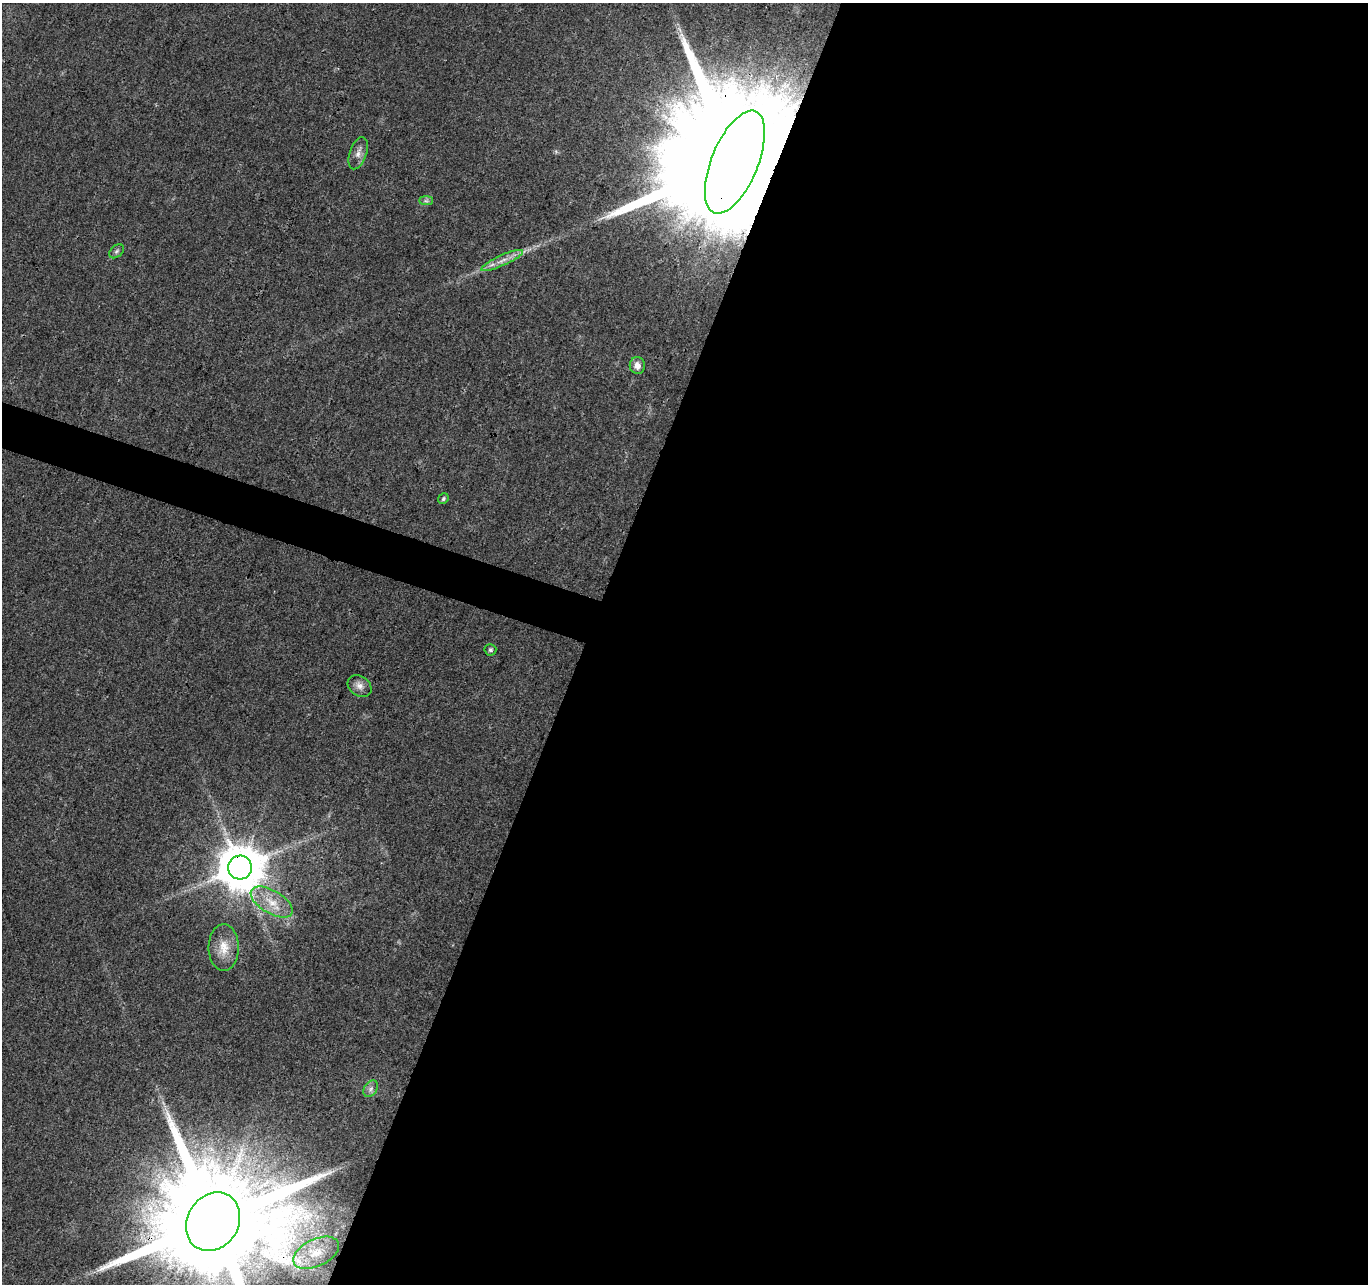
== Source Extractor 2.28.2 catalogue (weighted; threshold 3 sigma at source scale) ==
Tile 12 of 4 x 4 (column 4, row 3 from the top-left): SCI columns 4101-5466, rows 1496-2777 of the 5476 x 5619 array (HDU 1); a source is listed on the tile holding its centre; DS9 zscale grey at full resolution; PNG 1370 x 1286 px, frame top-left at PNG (2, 3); each listed source drawn as its Kron ellipse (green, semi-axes under 4 px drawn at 4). Shown black and unused: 59% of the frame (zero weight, under 3 of 4 exposures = <1% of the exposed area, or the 3 px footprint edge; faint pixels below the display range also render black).
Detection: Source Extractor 2.28.2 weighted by HDU 2 'WHT'; one run over the whole footprint, this tile lists its part. Background 0.0267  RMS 0.0031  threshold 0.0138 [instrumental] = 3 sigma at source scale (4.5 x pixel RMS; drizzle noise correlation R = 1.50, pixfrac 1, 0.0396/0.0396 arcsec/px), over >= 5 px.
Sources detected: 15; all 15 listed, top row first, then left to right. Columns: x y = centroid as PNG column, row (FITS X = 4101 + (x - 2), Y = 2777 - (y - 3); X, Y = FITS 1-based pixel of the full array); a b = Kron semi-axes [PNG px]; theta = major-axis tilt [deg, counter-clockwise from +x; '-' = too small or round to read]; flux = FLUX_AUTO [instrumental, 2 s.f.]
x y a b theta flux
358 153 17 8 71 2.2
735 162 55 23 68 32000
426 201 7 4 0 0.64
116 251 8 5 42 0.73
502 260 23 5 24 2.9
637 366 8 7 - 1.9
443 499 6 5 - 0.67
490 650 6 5 - 0.59
360 686 13 9 -37 2.1
240 868 12 12 - 1300
272 902 23 11 -30 6.2
224 948 23 15 -90 5.7
371 1089 9 6 57 1.2
213 1222 31 25 58 14000
316 1253 24 13 25 7.4
Overlapping masked pixels (flux is a lower limit): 3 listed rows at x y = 735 162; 240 868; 213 1222
Isophote crosses this tile's border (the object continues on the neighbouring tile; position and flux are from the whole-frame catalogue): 1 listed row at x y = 213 1222